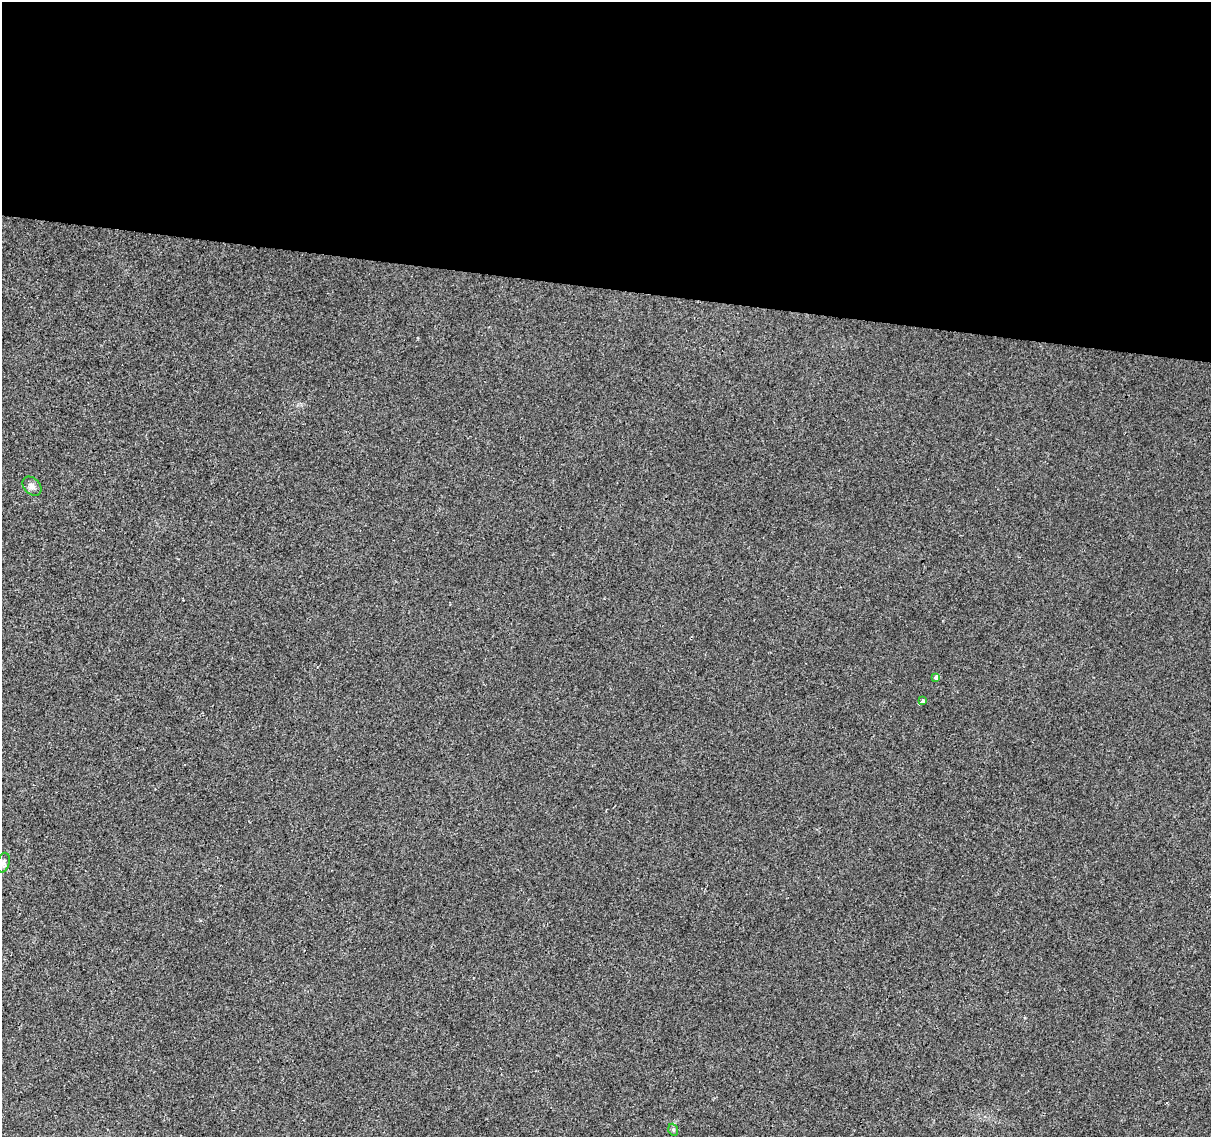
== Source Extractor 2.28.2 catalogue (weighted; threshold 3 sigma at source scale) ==
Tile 3 of 4 x 4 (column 3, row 1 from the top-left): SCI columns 2424-3632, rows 3691-4825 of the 4840 x 5051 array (HDU 1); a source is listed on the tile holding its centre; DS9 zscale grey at full resolution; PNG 1213 x 1139 px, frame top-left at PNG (2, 2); each listed source drawn as its Kron ellipse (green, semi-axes under 4 px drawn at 4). Shown black and unused: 25% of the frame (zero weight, under 2 of 3 exposures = <1% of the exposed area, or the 3 px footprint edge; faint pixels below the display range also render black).
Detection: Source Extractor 2.28.2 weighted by HDU 2 'WHT'; one run over the whole footprint, this tile lists its part. Background 0.0109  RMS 0.0057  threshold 0.0258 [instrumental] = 3 sigma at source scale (4.5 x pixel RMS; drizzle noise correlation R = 1.50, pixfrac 1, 0.0396/0.0396 arcsec/px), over >= 5 px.
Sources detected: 5; all 5 listed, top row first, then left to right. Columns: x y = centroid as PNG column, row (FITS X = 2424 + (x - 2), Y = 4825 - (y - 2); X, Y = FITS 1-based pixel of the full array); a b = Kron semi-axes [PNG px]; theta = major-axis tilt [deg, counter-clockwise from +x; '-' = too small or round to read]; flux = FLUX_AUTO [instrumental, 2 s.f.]
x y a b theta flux
32 486 11 8 -45 2.5
936 677 4 4 - 3.4
923 701 3 3 - 2.5
3 863 10 6 74 1.9
673 1130 6 4 -69 0.9